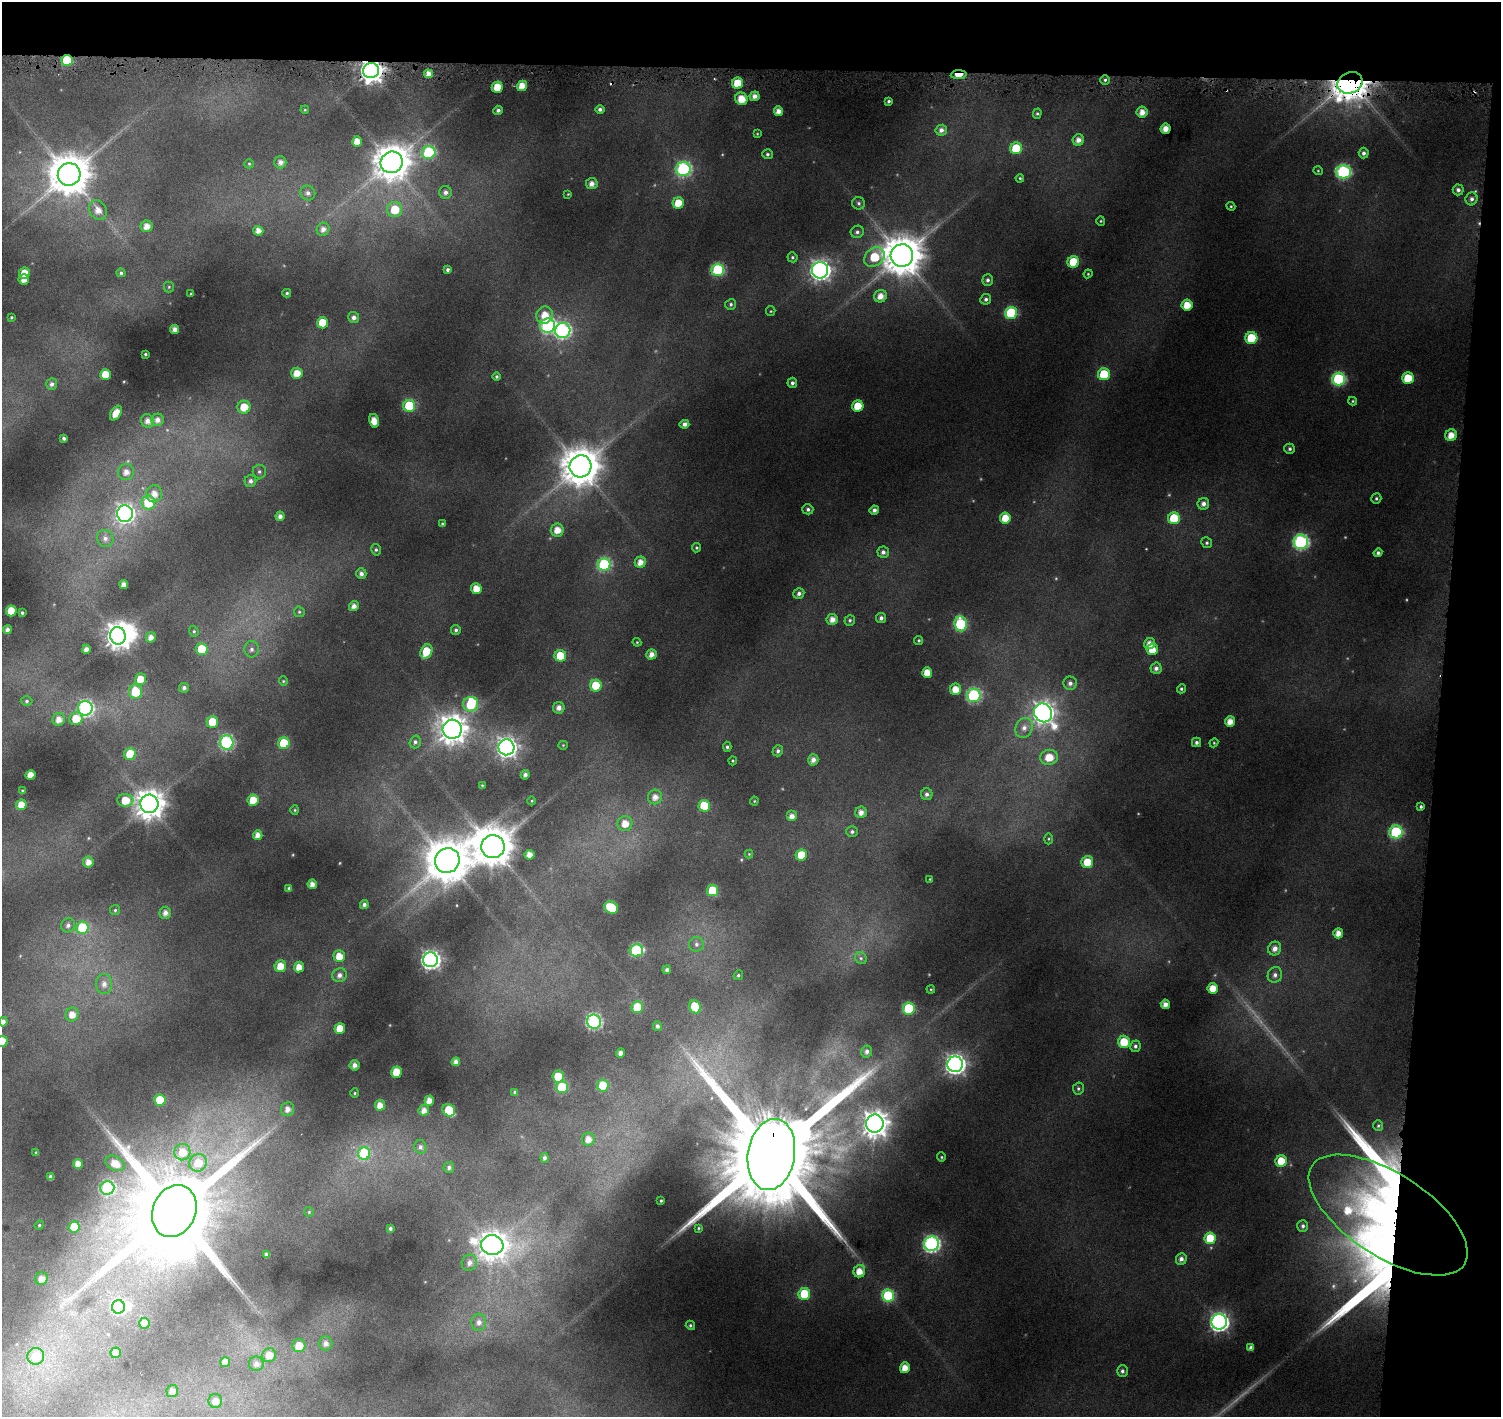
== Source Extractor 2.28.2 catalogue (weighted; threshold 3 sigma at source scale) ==
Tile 3 of 3 x 3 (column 3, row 1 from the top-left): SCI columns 2998-4496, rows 3064-4478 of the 4509 x 4799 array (HDU 1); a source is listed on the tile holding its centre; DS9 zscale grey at full resolution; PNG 1503 x 1419 px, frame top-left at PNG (2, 2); each listed source drawn as its Kron ellipse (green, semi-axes under 4 px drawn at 4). Shown black and unused: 9% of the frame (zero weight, under 4 of 8 exposures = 2% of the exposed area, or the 3 px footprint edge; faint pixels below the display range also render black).
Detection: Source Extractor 2.28.2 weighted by HDU 2 'WHT'; one run over the whole footprint, this tile lists its part. Background 0.0767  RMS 0.0096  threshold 0.0393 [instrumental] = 3 sigma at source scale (4.09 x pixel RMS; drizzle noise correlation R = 1.36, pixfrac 0.8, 0.0396/0.0396 arcsec/px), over >= 5 px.
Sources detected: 342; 5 too faint to see at this stretch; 5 inside a brighter object's white glare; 2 cosmic-ray / hot-pixel residue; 1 long thin detection or spike segment (spike, bleed or trail) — neither listed nor drawn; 3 inside a brighter listed object's ellipse — not listed separately; the other 326 listed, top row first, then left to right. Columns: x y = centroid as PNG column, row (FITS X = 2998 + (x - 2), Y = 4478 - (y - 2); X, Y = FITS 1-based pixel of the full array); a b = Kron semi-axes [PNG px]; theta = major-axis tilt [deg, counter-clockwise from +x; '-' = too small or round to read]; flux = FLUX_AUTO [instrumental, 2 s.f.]
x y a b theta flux
67 60 6 5 - 51
371 71 8 7 - 750
428 74 4 4 - 6.4
959 75 8 4 4 15
1105 80 5 4 - 1.9
738 83 5 5 - 25
1350 83 13 10 20 1900
522 86 5 5 - 12
497 87 5 5 - 17
755 96 5 5 - 5.3
741 99 6 6 - 15
889 101 3 3 - 1.6
600 109 5 4 - 2.7
305 110 4 3 - 0.81
498 110 5 4 - 2.9
779 111 5 4 - 6.8
1142 112 5 5 - 7.6
1037 114 5 4 - 1.3
1166 129 5 5 - 8.5
941 130 6 5 - 4.3
757 134 4 3 - 0.82
1078 140 6 5 - 6.2
357 142 5 5 - 11
1016 148 6 6 - 35
429 152 7 6 - 92
1364 153 5 5 - 3
767 154 5 5 - 1.9
280 162 6 6 - 5.1
392 162 11 10 - 2000
249 164 5 4 - 1.1
683 169 7 7 - 170
1318 171 5 4 - 0.93
1343 172 7 7 - 140
69 174 11 11 - 3000
1020 178 4 3 - 1.1
592 184 6 5 - 5.8
1458 190 5 5 - 3
445 192 6 6 - 4.1
308 193 8 7 - 4
568 194 4 3 - 0.75
1472 199 6 6 - 3.1
678 203 5 5 - 19
859 203 6 6 - 2.1
1231 206 4 4 - 1
98 210 10 8 -59 8.9
395 210 7 7 - 23
1101 221 5 4 - 1.1
147 226 6 5 - 7.7
323 229 7 6 - 5.1
258 231 5 5 - 6.9
857 232 6 6 - 2.6
902 256 11 11 - 2900
792 257 5 5 - 1.5
874 257 11 8 38 34
1073 262 6 5 - 33
448 270 4 4 - 2.2
718 270 6 6 - 93
820 270 8 8 - 490
24 273 5 5 - 15
121 273 4 4 - 1.8
1088 274 4 4 - 0.92
24 279 5 5 - 7.3
988 280 5 5 - 2.5
169 287 5 5 - 1.1
287 293 4 4 - 1.4
191 294 3 3 - 0.97
880 296 6 6 - 8.4
986 299 5 5 - 2.6
731 304 6 5 - 1.9
1187 305 5 5 - 15
771 311 5 4 - 1
1011 313 6 6 - 67
545 315 9 8 - 14
11 317 3 3 - 0.96
354 318 5 5 - 3.8
323 323 5 5 - 24
548 326 7 7 - 170
175 329 4 4 - 5.9
563 331 8 7 - 200
1251 338 6 6 - 41
145 354 3 3 - 1.1
297 373 6 5 - 12
105 374 5 5 - 15
1104 374 6 6 - 35
496 376 4 4 - 1.6
1408 378 6 6 - 25
1339 379 6 6 - 100
792 383 5 5 - 2.8
52 384 6 5 - 3.2
1353 401 4 4 - 1.1
409 406 6 6 - 58
858 406 5 5 - 19
244 407 6 6 - 20
116 413 8 5 57 12
158 420 6 6 - 5.4
147 421 7 6 - 5.8
374 421 7 5 -77 11
684 424 5 4 - 4.2
1451 435 6 5 - 11
64 438 4 3 - 2.2
1290 449 5 5 - 1.9
580 466 11 11 - 2500
126 472 8 8 - 6.8
259 472 7 6 - 2.4
250 481 6 6 - 3.2
154 494 8 8 - 8.7
1376 499 5 4 - 1.6
148 502 7 7 - 35
1203 504 6 5 - 4.5
808 509 5 5 - 2.6
874 510 4 4 - 3.6
125 514 8 8 - 350
280 516 5 4 - 4.3
1005 518 5 5 - 16
1174 518 6 6 - 32
442 524 4 3 - 1.5
557 530 6 6 - 10
105 538 9 8 - 5.3
1301 542 7 7 - 180
1207 543 5 5 - 1.7
697 548 5 4 - 1.4
376 550 6 4 -76 1.7
883 552 5 5 - 3.6
1378 553 4 4 - 2.4
640 562 5 5 - 8.1
604 564 6 6 - 110
361 574 5 5 - 3.6
124 584 4 4 - 5.5
476 589 5 5 - 13
799 593 6 5 - 3.3
354 606 5 5 - 5.4
11 611 5 5 - 21
299 612 5 5 - 1.4
22 613 3 3 - 1.4
881 618 5 5 - 3
832 619 5 5 - 7.4
850 620 5 5 - 1.7
960 624 7 6 - 72
7 630 4 4 - 4
456 630 5 4 - 2.1
194 631 6 4 -69 1.2
118 636 9 7 -80 880
151 637 5 5 - 5.6
919 640 4 4 - 1.2
637 642 4 4 - 0.85
1150 644 6 5 - 8.2
86 649 4 4 - 4.7
202 649 6 6 - 24
252 649 8 7 - 3.5
1152 649 6 5 - 14
426 651 7 5 65 25
651 654 5 5 - 5.9
560 656 6 6 - 30
1156 668 6 5 - 3.6
927 672 5 5 - 12
140 679 6 5 - 17
283 681 4 4 - 0.97
1070 683 6 6 - 3.7
596 685 6 6 - 30
184 688 5 5 - 2.5
956 689 5 5 - 12
1181 689 5 4 - 1.7
135 692 7 6 - 26
974 695 7 6 - 130
27 701 6 4 1 1.8
471 704 7 7 - 28
85 708 7 7 - 200
559 708 6 5 - 5.2
1043 713 10 8 -52 630
59 719 6 6 - 7.4
76 719 7 6 - 20
212 722 6 6 - 24
1230 722 5 5 - 9.6
1024 728 10 8 63 6.5
452 729 9 9 - 1200
227 742 7 7 - 140
415 742 6 5 - 2.5
1196 742 5 4 - 2.6
284 743 6 5 - 44
1214 743 4 4 - 0.97
563 745 4 4 - 0.9
506 747 8 8 - 510
727 747 5 4 - 1.8
778 751 5 5 - 2.6
130 754 6 6 - 26
1049 757 9 7 8 16
813 760 6 5 - 5.4
733 761 4 4 - 0.99
30 775 5 5 - 11
525 775 5 4 - 3.1
482 785 4 3 - 0.74
22 791 3 2 - 0.99
927 794 6 5 - 3
655 797 7 7 - 7
125 800 8 6 -3 18
253 800 6 5 - 21
532 801 4 3 - 0.72
754 801 4 4 - 0.81
149 804 9 9 - 1400
21 805 5 5 - 10
704 806 6 5 - 29
1421 807 4 4 - 1.7
295 810 4 4 - 1
861 812 6 5 - 6
792 816 5 5 - 6.5
625 824 7 7 - 12
852 832 6 5 - 2.2
1396 832 6 6 - 96
258 835 5 4 - 7
1049 839 5 3 - 1.2
493 847 11 11 - 2900
749 854 4 4 - 0.81
529 855 5 5 - 8.5
801 855 6 5 - 23
447 861 13 12 - 3000
88 862 5 5 - 7.4
1087 862 6 6 - 19
930 879 4 2 - 0.61
312 884 5 4 - 6.7
289 889 4 3 - 2.5
713 890 6 5 - 36
364 904 5 4 - 3.2
611 907 7 5 -32 38
115 910 5 5 - 1.4
165 913 6 6 - 5.2
68 925 7 6 - 3.6
82 928 6 6 - 48
1338 933 5 5 - 8.2
696 944 7 7 - 3.2
1275 949 7 6 - 6.1
636 950 7 6 - 82
339 956 6 5 - 13
861 958 6 5 - 1.8
430 960 7 7 - 400
280 966 6 5 - 14
299 967 5 5 - 11
667 970 4 4 - 2.8
339 975 7 7 - 4.1
738 975 5 4 - 1.5
1275 975 8 7 - 4
104 984 10 8 -87 6.5
1213 988 5 5 - 14
931 989 4 3 - 0.85
1165 1004 4 4 - 6.3
637 1007 6 5 - 29
695 1007 7 6 - 23
909 1008 6 6 - 62
72 1015 7 6 - 8.6
3 1022 4 4 - 4.8
594 1022 7 7 - 170
657 1026 5 4 - 2.6
340 1028 5 5 - 17
2 1041 5 5 - 17
1124 1042 6 6 - 22
1135 1046 6 5 - 2.5
867 1051 6 5 - 3.5
620 1053 4 4 - 4.7
456 1062 4 4 - 4.7
955 1064 8 8 - 460
354 1065 5 5 - 5
396 1072 5 5 - 22
558 1077 6 6 - 30
603 1086 6 5 - 36
562 1087 6 6 - 58
1078 1088 6 5 - 1.7
515 1092 4 3 - 1.7
355 1093 4 4 - 1.1
160 1100 6 5 - 35
429 1101 5 4 - 8.7
380 1105 5 5 - 9.7
287 1109 7 6 - 6.1
424 1110 5 5 - 6.3
449 1110 7 5 -41 41
875 1124 9 8 - 1000
1378 1126 5 4 - 1.3
588 1139 6 6 - 7.7
420 1147 7 6 - 2.9
36 1152 3 2 - 0.67
182 1152 8 8 - 11
364 1153 6 6 - 59
771 1154 36 23 81 33000
941 1157 5 4 - 1.2
545 1158 5 4 - 2.6
1281 1161 6 5 - 21
115 1163 10 7 -27 13
198 1163 9 8 - 15
78 1164 5 5 - 9.6
449 1167 5 5 - 2.6
51 1177 4 4 - 3.3
107 1188 7 6 - 91
661 1201 3 2 - 0.81
174 1211 27 21 67 17000
309 1212 5 5 - 1.1
1388 1215 91 41 -33 350
39 1225 5 4 - 1.2
1303 1226 6 5 - 2.3
74 1227 5 5 - 17
699 1228 4 3 - 0.97
390 1229 3 3 - 1.8
1210 1238 6 5 - 31
931 1244 7 7 - 260
492 1245 11 10 - 1200
267 1254 4 3 - 2.5
1181 1259 6 5 - 4.4
469 1263 8 7 - 5.1
859 1271 6 6 - 12
41 1279 6 6 - 6.7
804 1294 6 6 - 38
888 1296 6 6 - 77
118 1307 7 6 - 100
479 1322 8 7 - 5.3
1219 1322 7 7 - 410
144 1323 5 5 - 15
690 1325 5 4 - 1.5
326 1343 7 7 - 5
299 1346 6 6 - 14
1251 1348 4 4 - 3.6
116 1353 5 5 - 13
269 1355 7 6 - 11
36 1356 8 8 - 15
225 1362 5 5 - 9.6
256 1364 7 7 - 5
905 1368 5 5 - 13
1122 1371 6 5 - 2.5
172 1391 6 5 - 5.4
215 1401 7 7 - 8.4
Overlapping masked pixels (flux is a lower limit): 6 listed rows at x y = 67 60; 371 71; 959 75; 1350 83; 771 1154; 1388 1215
Isophote crosses this tile's border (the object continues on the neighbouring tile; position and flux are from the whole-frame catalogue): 2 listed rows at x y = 3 1022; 2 1041